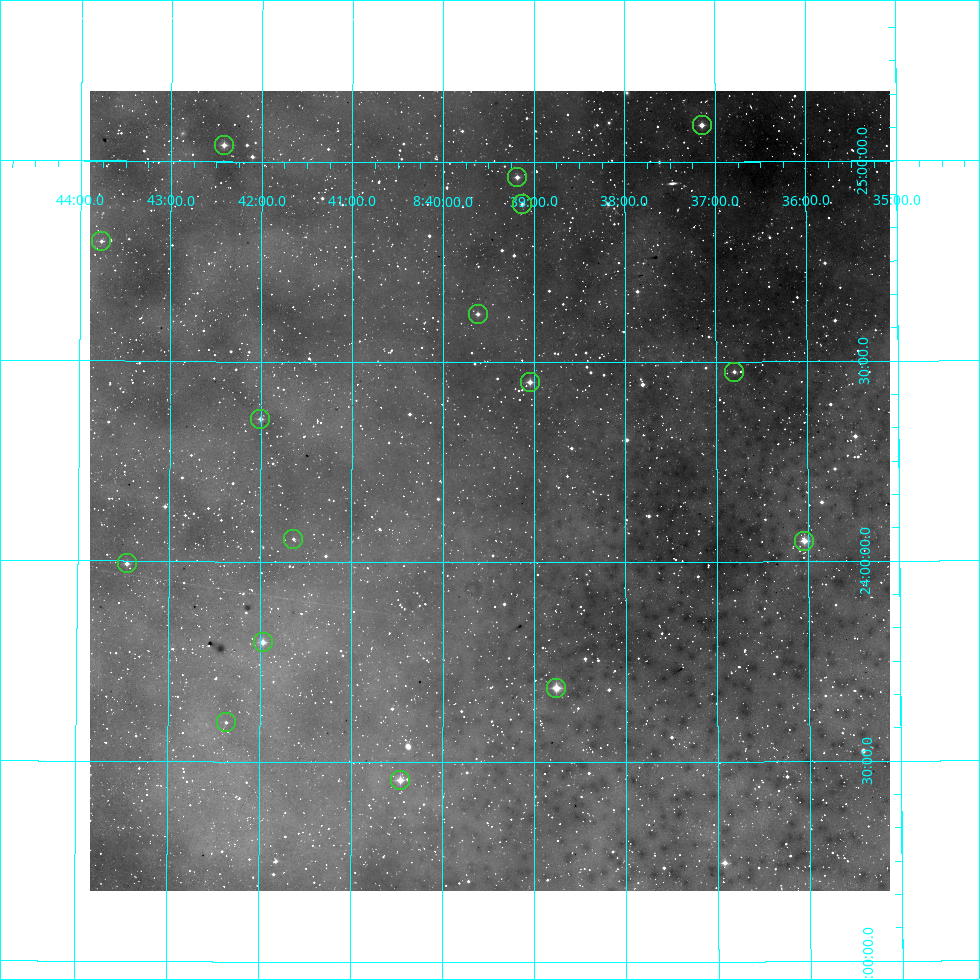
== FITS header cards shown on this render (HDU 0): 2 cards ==
NAXIS1  =                  800
NAXIS2  =                  800

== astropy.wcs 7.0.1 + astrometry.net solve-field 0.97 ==
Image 800 x 800 px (HDU 0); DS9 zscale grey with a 90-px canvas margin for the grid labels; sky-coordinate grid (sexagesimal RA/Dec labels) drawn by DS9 from the SOLVED WCS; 16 Tycho-2 reference stars matched to detected sources circled (green)
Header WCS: RA---AIT/DEC--AIT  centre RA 08:39:29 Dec +24:11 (129.87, +24.18 deg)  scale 9 arcsec/px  FOV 120.0' x 120.0'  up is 0 deg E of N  parity normal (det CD < 0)
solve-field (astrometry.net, Tycho-2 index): SOLVED blind (the header's WCS was not the basis of the solution)
Solved WCS: RA---TAN-SIP/DEC--TAN-SIP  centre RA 08:39:29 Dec +24:11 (129.87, +24.18 deg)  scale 9 arcsec/px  FOV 120.0' x 120.0'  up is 0 deg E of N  parity normal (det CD < 0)
Header WCS and blind solve agree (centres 0.92 arcsec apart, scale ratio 1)
Tycho-2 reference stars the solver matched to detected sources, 16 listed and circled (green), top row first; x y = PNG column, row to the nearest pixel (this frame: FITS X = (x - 90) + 1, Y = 800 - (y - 91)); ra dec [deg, ICRS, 3 dp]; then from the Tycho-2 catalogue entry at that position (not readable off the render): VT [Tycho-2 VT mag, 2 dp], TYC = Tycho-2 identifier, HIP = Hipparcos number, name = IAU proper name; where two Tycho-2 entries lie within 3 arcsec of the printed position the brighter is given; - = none
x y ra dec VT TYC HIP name
702 125 129.286 +25.092 9.02 1945-1798-1 - -
224 145 130.605 +25.041 8.99 1945-1804-1 42724 -
517 177 129.796 +24.962 8.86 1942-1084-1 - -
522 204 129.782 +24.895 9.29 1942-1719-1 - -
101 241 130.941 +24.799 9.18 1942-1152-1 - -
478 314 129.905 +24.620 8.96 1942-2020-1 42479 -
734 372 129.200 +24.475 9.25 1942-1196-1 42248 -
530 382 129.761 +24.450 8.44 1942-2517-1 42423 -
260 419 130.500 +24.357 9.15 1942-2247-1 42684 -
293 539 130.409 +24.057 9.57 1942-1818-1 - -
804 541 129.010 +24.051 6.99 1942-375-1 42184 -
127 563 130.864 +23.993 9.13 1942-2010-1 42816 -
263 642 130.492 +23.799 8.54 1942-1612-1 42681 -
556 688 129.690 +23.686 6.95 1942-1827-1 42403 -
226 722 130.591 +23.598 9.98 1942-1338-1 - -
400 780 130.115 +23.455 9.52 1942-1906-1 - -